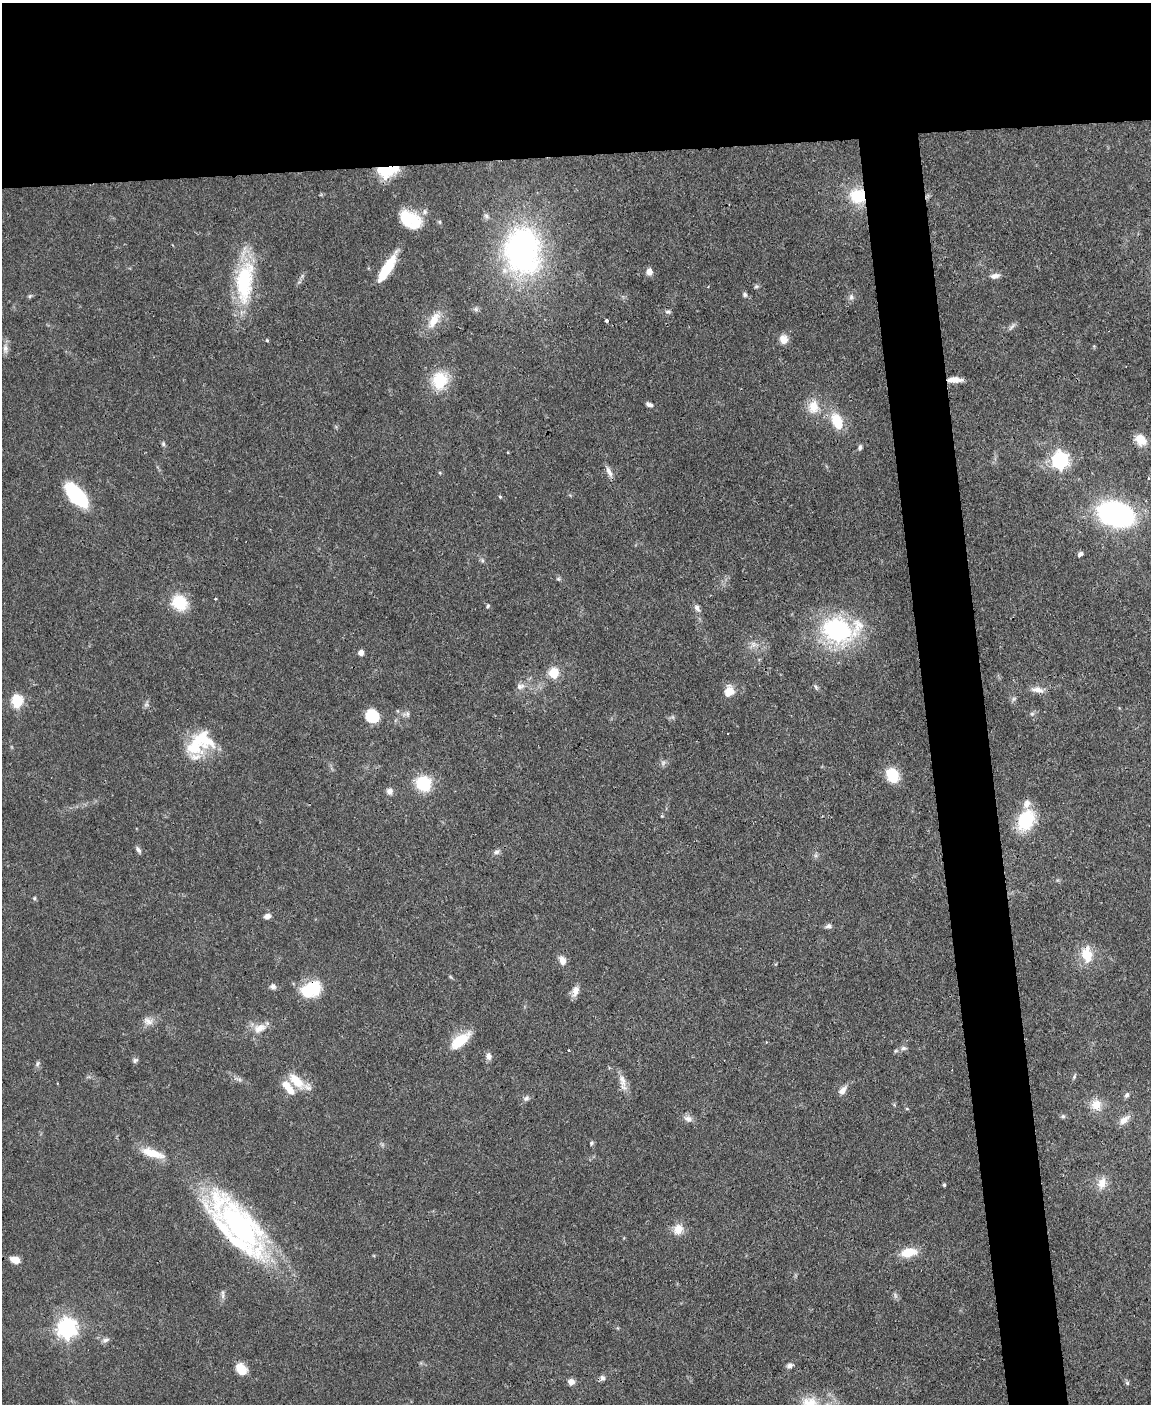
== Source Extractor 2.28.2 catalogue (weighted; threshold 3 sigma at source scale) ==
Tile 2 of 4 x 3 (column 2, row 1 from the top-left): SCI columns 1150-2298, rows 3043-4444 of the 4595 x 4572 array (HDU 1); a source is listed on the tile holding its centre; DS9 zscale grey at full resolution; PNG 1153 x 1406 px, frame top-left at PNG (2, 3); no overlay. Shown black and unused: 16% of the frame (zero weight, under 3 of 4 exposures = <1% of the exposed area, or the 3 px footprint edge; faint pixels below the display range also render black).
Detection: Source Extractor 2.28.2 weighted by HDU 2 'WHT'; one run over the whole footprint, this tile lists its part. Background 0.106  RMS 0.0043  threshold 0.0191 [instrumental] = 3 sigma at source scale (4.5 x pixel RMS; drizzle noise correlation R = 1.50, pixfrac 1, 0.05/0.05 arcsec/px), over >= 5 px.
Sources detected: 115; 1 inside a brighter object's white glare — not listed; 8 inside a brighter listed object's ellipse — not listed separately; the other 106 listed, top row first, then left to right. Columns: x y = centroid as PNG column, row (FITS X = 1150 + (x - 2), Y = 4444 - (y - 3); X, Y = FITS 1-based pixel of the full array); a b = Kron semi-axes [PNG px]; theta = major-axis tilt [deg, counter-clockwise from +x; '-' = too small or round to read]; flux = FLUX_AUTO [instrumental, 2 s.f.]
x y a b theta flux
387 171 25 13 6 14
857 196 14 13 - 16
486 216 8 5 -29 1
413 219 24 17 -10 11
440 222 6 4 -71 0.53
523 249 53 38 -82 110
386 269 28 8 59 18
649 272 8 7 - 2.7
995 276 13 7 12 2.2
244 282 50 20 84 37
756 286 6 5 - 0.74
745 295 7 5 -73 0.94
30 296 6 5 - 0.67
851 297 9 6 90 1.3
668 312 8 6 7 1
434 320 25 11 58 7.1
606 321 4 3 - 1.9
1012 327 14 4 43 1.2
783 339 10 9 - 4.2
267 340 4 4 - 0.5
5 348 12 7 85 2
440 380 18 15 70 17
955 380 16 6 1 4
649 405 8 5 -23 1.4
813 407 19 14 88 7.3
837 421 24 14 -65 10
1141 440 14 12 -48 5.8
163 444 6 5 - 0.78
860 447 7 5 72 1
1060 460 7 7 - 140
609 471 15 6 -63 2.2
76 495 28 13 -48 30
500 497 4 4 - 0.49
1115 514 26 17 -16 120
1080 554 6 5 - 1.3
482 560 5 5 - 0.76
558 579 6 4 0 0.64
179 603 14 12 -48 17
488 606 5 4 - 0.61
697 608 9 6 -67 1.7
837 630 15 10 -5 120
361 653 5 5 - 3.1
554 673 6 5 - 22
520 686 12 8 10 2.3
816 687 8 3 -71 0.77
1037 690 17 7 -10 3.1
729 691 13 11 69 5.4
1014 699 7 4 45 0.85
17 701 6 6 - 42
407 714 11 7 12 1.6
1032 714 6 5 - 0.79
372 716 14 13 - 11
728 733 3 2 - 0.47
195 746 32 24 -1 18
663 763 6 6 - 1.2
892 775 16 13 -65 11
423 783 13 12 - 20
389 791 8 8 - 1.9
1026 820 22 15 62 23
138 850 9 5 -62 1.2
497 852 9 6 24 1.3
34 898 5 4 - 0.56
267 916 7 6 - 2.1
828 926 8 6 9 1.2
1086 955 13 9 -68 11
562 961 10 7 -65 3.2
273 986 9 7 -29 1.3
311 989 24 17 25 16
575 991 15 8 74 3
148 1021 14 10 -27 3.1
260 1028 19 11 22 5.4
460 1041 25 12 38 11
903 1048 8 6 -12 1.2
569 1051 3 3 - 0.71
488 1056 9 6 -84 2.1
135 1060 8 6 29 0.95
38 1063 8 5 82 0.96
1074 1076 8 4 71 0.7
296 1081 25 11 -44 9.1
623 1081 21 8 -77 3.7
842 1091 12 7 53 2.8
1127 1095 8 5 58 1.1
526 1098 8 7 - 1.3
1096 1105 14 14 - 6.1
907 1109 5 3 - 0.4
1063 1116 6 5 - 0.81
688 1119 13 8 -25 2.3
1124 1120 17 8 37 3.4
591 1143 6 4 70 0.62
152 1153 31 9 -17 8.7
1102 1183 16 11 75 5
944 1185 4 3 - 0.64
240 1226 84 27 -48 110
678 1229 12 10 67 5.5
908 1252 15 9 13 9.9
15 1260 10 7 -17 4.2
223 1295 12 5 -86 1.4
895 1295 8 4 -89 0.98
67 1328 8 7 - 210
105 1340 11 5 17 1.4
789 1366 7 6 - 1.6
241 1369 15 11 -47 5.2
602 1378 7 6 - 1.4
571 1382 7 7 - 2.2
1127 1383 6 5 - 0.75
810 1404 23 20 -28 12
Overlapping masked pixels (flux is a lower limit): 5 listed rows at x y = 387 171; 857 196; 955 380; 311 989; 240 1226
Isophote crosses this tile's border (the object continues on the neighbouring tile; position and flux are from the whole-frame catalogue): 1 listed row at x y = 810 1404